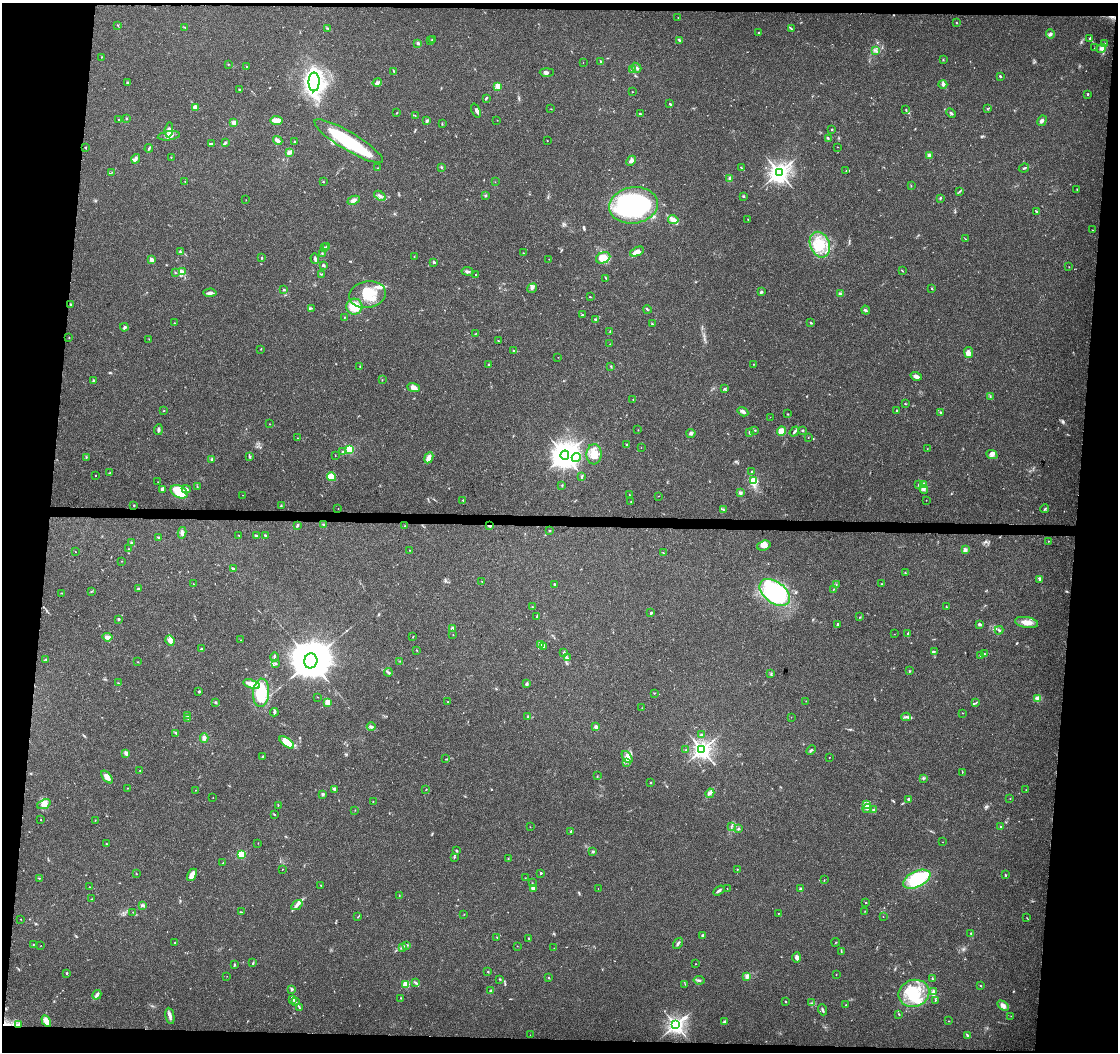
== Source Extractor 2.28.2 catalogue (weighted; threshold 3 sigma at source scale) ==
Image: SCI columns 1-4462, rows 229-4426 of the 4471 x 4709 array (HDU 1 of 3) = the unmasked area's bounding box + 8 px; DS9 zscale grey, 4 x 4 block average (1 PNG px = mean of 4 x 4 image px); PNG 1120 x 1054 px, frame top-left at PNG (2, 3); each listed source drawn as its Kron ellipse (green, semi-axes under 4 px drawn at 4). Shown black and unused: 11% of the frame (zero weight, under 3 of 4 exposures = <1% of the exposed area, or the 3 px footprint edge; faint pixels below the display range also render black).
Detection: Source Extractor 2.28.2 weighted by HDU 2 'WHT'. Background 0.0484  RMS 0.0039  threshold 0.0174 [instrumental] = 3 sigma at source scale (4.5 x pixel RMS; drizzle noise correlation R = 1.50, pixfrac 1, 0.0396/0.0396 arcsec/px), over >= 5 px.
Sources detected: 503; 2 too faint to see at this stretch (4 x 4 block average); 1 inside a brighter object's white glare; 1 cosmic-ray / hot-pixel residue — neither listed nor drawn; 12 coinciding with a brighter row at this scale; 33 inside a brighter listed object's ellipse — not listed separately; the other 454 listed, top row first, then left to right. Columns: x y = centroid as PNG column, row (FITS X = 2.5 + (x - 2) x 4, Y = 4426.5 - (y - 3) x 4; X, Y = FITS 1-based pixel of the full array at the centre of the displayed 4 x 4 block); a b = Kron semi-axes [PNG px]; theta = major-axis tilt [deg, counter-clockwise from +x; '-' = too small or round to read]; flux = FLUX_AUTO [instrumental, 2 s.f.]
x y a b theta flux
678 18 2 2 - 1
956 23 2 2 - 2
117 25 2 2 - 0.85
184 27 3 2 - 1
328 28 3 2 - 1.4
791 29 3 2 - 1.8
758 33 2 2 - 1.6
1050 34 4 3 - 5
1090 38 4 2 - 2.8
432 39 2 2 - 0.86
679 40 2 2 - 2.8
431 41 2 2 - 0.87
418 43 2 2 - 16
1104 44 3 2 - 2.4
1095 48 2 2 - 1.1
1101 49 5 4 - 7.3
876 50 2 2 - 2.2
101 57 2 2 - 0.52
943 59 2 2 - 0.88
600 61 3 2 - 2.2
583 62 2 2 - 0.45
228 64 2 2 - 1.3
247 67 2 2 - 3.1
636 68 5 2 - 4.6
632 70 3 3 - 2.7
394 72 3 2 - 1.4
547 72 7 3 -1 5.7
1000 76 2 2 - 3.7
127 82 3 2 - 2.2
314 82 9 5 90 300
377 82 5 3 - 4.6
943 84 4 4 - 5.2
498 86 2 2 - 86
239 90 3 2 - 2.4
632 92 2 2 - 0.69
1088 94 2 2 - 6.6
486 98 3 2 - 3.2
670 104 2 2 - 3
196 107 3 2 - 11
987 108 2 2 - 0.74
551 109 2 2 - 0.7
906 109 2 2 - 1.3
476 111 7 2 -67 5.1
396 113 2 2 - 1.1
951 113 5 2 - 3.7
640 114 2 2 - 2.2
415 116 2 2 - 0.93
126 118 2 2 - 2.2
119 120 4 2 - 2.3
277 120 6 3 -6 25
497 120 2 2 - 0.9
427 121 4 3 - 3.5
1042 121 5 3 - 4.9
234 123 3 3 - 11
442 124 2 2 - 0.89
832 129 2 2 - 6.2
169 130 8 4 86 9.7
169 136 11 4 7 13
828 139 2 2 - 1.7
547 140 2 2 - 0.76
278 141 5 2 - 11
294 141 2 2 - 1.5
349 141 39 9 -31 190
211 143 3 2 - 1.6
225 143 3 3 - 3.4
86 147 2 2 - 0.95
838 147 2 2 - 0.63
149 148 4 2 - 2.6
289 152 4 2 - 17
929 156 2 2 - 44
171 157 2 2 - 0.92
136 159 5 3 - 5
631 161 6 3 45 8.2
441 167 3 2 - 1.9
378 168 2 2 - 1.4
741 168 4 2 - 1.2
1024 168 5 2 - 3.3
846 171 2 2 - 1
112 172 3 2 - 1.4
779 172 3 3 - 1800
730 179 2 2 - 25
185 181 2 2 - 0.73
323 182 2 2 - 2.5
495 182 2 2 - 0.55
911 186 2 2 - 1
1077 189 3 2 - 1.2
959 192 3 2 - 1.3
380 196 6 3 -33 6.5
485 196 2 2 - 3
743 196 3 2 - 2.5
940 198 3 2 - 2.6
246 200 2 2 - 0.59
354 200 6 4 25 8.2
633 205 24 18 8 420
1037 212 3 2 - 2.3
748 219 2 2 - 1.1
673 220 5 3 - 6.9
1093 230 3 2 - 0.78
965 239 2 2 - 0.81
820 245 13 9 -67 55
327 246 2 2 - 1.8
324 247 3 2 - 1.4
180 252 4 2 - 2.2
637 252 7 3 25 17
322 253 2 2 - 1.3
523 253 2 2 - 1.1
414 256 2 2 - 0.68
261 258 3 2 - 1.9
603 258 7 5 23 31
315 259 5 3 - 3.8
549 259 2 2 - 0.57
152 260 2 2 - 33
434 262 2 2 - 4.5
323 265 3 2 - 3.8
1069 267 2 2 - 1
183 271 2 2 - 1.6
467 271 6 2 -8 4.2
902 271 3 2 - 1.3
175 272 2 2 - 1.1
321 274 2 2 - 0.99
475 275 2 2 - 1.9
606 278 3 2 - 1.7
532 288 5 2 - 3.8
932 289 2 2 - 1.6
284 290 2 2 - 11
761 292 4 2 - 3.3
210 293 6 3 3 7.3
840 294 3 2 - 3
367 295 18 13 9 64
590 297 3 2 - 1.3
70 304 2 2 - 5.2
354 307 8 8 - 44
311 308 2 2 - 1.8
647 310 4 2 - 1.8
866 310 5 2 - 3.2
582 315 3 2 - 2.2
344 318 3 2 - 1.1
596 320 3 2 - 1.2
174 323 2 2 - 0.9
811 323 3 2 - 2.3
652 324 4 2 - 2.2
124 327 4 3 - 4
610 332 3 2 - 1.4
475 333 2 2 - 0.93
69 337 2 2 - 0.77
149 339 2 2 - 1
498 341 2 2 - 1.3
610 344 2 2 - 0.48
261 349 3 2 - 1.1
513 350 2 2 - 1.3
969 352 5 3 - 12
558 357 2 2 - 0.58
754 364 2 2 - 1.5
489 365 2 2 - 6.5
360 366 2 2 - 1.1
610 366 2 2 - 0.89
916 376 5 3 - 12
93 380 3 2 - 2.2
382 380 2 2 - 0.99
414 387 6 4 -18 12
724 389 3 2 - 2.1
990 396 2 2 - 1.3
633 399 2 2 - 0.64
905 404 2 2 - 1.2
164 411 2 2 - 1
896 411 2 2 - 2.7
743 412 5 3 - 6.5
940 412 2 2 - 2.2
788 414 2 2 - 1.3
770 417 2 2 - 0.43
269 424 2 2 - 0.69
158 430 5 2 - 4.9
638 430 2 2 - 0.92
755 430 2 2 - 1.1
803 430 2 2 - 1.6
781 431 5 4 - 22
794 432 5 2 - 4.1
691 433 4 3 - 4.3
750 433 3 2 - 2.7
808 437 2 2 - 0.69
298 438 2 2 - 0.71
627 445 3 2 - 1.8
641 448 2 2 - 0.48
350 449 2 2 - 180
927 449 2 2 - 0.66
342 451 2 2 - 1.5
594 454 10 7 87 38
992 454 6 4 -24 7.8
565 455 4 4 - 2900
335 456 2 2 - 0.56
86 457 2 2 - 1.2
250 457 2 2 - 1.2
576 457 5 4 - 8.6
429 458 6 3 65 14
212 459 2 2 - 5
752 472 2 2 - 2
109 473 3 2 - 1.5
95 475 2 2 - 1.1
332 477 4 3 - 36
582 477 3 2 - 1.8
754 481 2 2 - 75
158 482 2 2 - 0.58
919 484 3 2 - 2.2
924 484 4 2 - 4.1
562 485 2 2 - 1.3
197 486 3 2 - 1.1
162 489 3 2 - 9.7
186 489 4 2 - 4.1
924 489 4 3 - 4.9
179 492 9 6 -27 39
740 493 3 2 - 2.3
242 495 2 2 - 0.57
629 495 2 2 - 1.2
658 496 2 2 - 0.63
463 500 2 2 - 1.6
926 500 2 2 - 0.65
631 502 3 2 - 1.2
134 505 2 2 - 2
281 506 3 2 - 1.4
338 508 2 2 - 0.61
1045 509 4 2 - 2.9
724 510 2 2 - 1.2
297 525 3 2 - 3.5
324 525 3 2 - 2
405 526 2 2 - 1.2
490 526 4 2 - 3.6
550 531 2 2 - 1.3
182 533 6 3 78 6.3
239 535 2 2 - 1.2
265 535 2 2 - 2.4
256 536 3 2 - 4.6
158 538 4 2 - 2.3
1048 541 2 2 - 1
132 542 2 2 - 1.6
764 546 7 5 18 13
129 549 2 2 - 0.83
410 550 2 2 - 1.1
965 550 2 2 - 33
75 552 2 2 - 0.85
663 553 3 2 - 1.1
122 561 2 2 - 0.88
233 569 3 3 - 2.9
905 573 2 2 - 1.3
1039 579 3 2 - 2.8
482 581 2 2 - 1.1
193 584 2 2 - 0.45
881 584 2 2 - 1.7
555 585 2 2 - 2
836 585 2 2 - 1.1
138 589 3 2 - 4.8
834 589 2 2 - 0.64
91 591 3 2 - 1.6
775 592 17 10 -37 250
62 593 2 2 - 1
532 607 2 2 - 1.2
946 607 3 2 - 1.8
651 613 3 2 - 3.3
537 617 3 2 - 2.2
860 617 2 2 - 0.85
119 619 2 2 - 3.3
1027 622 12 5 -9 21
838 624 2 2 - 3.3
980 624 4 2 - 2.8
452 628 3 2 - 4.2
999 630 4 2 - 3.4
908 633 2 2 - 1.5
453 634 2 2 - 0.89
894 634 2 2 - 0.37
107 637 5 3 - 12
413 637 3 2 - 1.1
241 640 2 2 - 0.53
170 641 5 3 - 15
541 644 3 3 - 4.4
544 647 2 2 - 1.3
201 649 2 2 - 2.6
416 650 3 2 - 0.94
934 652 4 3 - 2.9
564 653 3 2 - 2.6
984 654 3 2 - 2
980 656 2 2 - 0.88
274 657 4 2 - 4.2
567 658 2 2 - 1.7
46 659 3 2 - 2
311 661 7 6 - 12000
400 661 2 2 - 0.97
138 662 2 2 - 1
276 663 4 2 - 1.5
909 671 2 2 - 2.7
388 672 4 2 - 3.2
771 674 3 2 - 2.3
119 683 2 2 - 0.97
252 684 8 4 -17 21
527 684 3 2 - 5.2
199 691 4 2 - 2.4
261 693 14 8 86 110
654 693 3 2 - 1.4
318 697 2 2 - 0.71
1038 698 4 3 - 9.5
806 701 2 2 - 0.57
215 702 3 2 - 3
328 702 2 2 - 73
448 702 3 2 - 1.4
976 703 3 2 - 1.5
642 708 2 2 - 0.5
274 712 4 2 - 5.3
962 713 2 2 - 0.61
187 716 2 2 - 1
528 717 3 3 - 3.1
791 717 2 2 - 0.56
906 717 5 2 - 3.9
188 718 2 2 - 1.4
371 727 4 3 - 5.6
596 727 2 2 - 30
176 733 4 2 - 3.4
701 735 3 2 - 3.1
204 738 5 3 - 7.2
287 742 8 4 -38 33
686 750 2 2 - 1.7
702 750 3 3 - 1300
811 750 5 2 - 4.2
126 753 3 3 - 7.9
262 757 4 2 - 2.8
627 757 7 3 -51 9.6
829 757 2 2 - 0.67
446 759 3 2 - 1.7
626 762 2 2 - 1.9
140 771 2 2 - 1.1
962 772 2 2 - 1
597 776 2 2 - 1.1
107 777 7 4 -49 16
923 778 3 2 - 2.6
651 783 2 2 - 1.1
127 788 2 2 - 1.4
334 789 3 2 - 4.9
426 789 2 2 - 0.78
195 790 2 2 - 0.63
1026 790 2 2 - 0.6
710 793 5 3 - 5.4
323 794 3 2 - 3.3
213 797 2 2 - 0.66
909 799 2 2 - 8.3
1010 799 2 2 - 0.69
373 801 2 2 - 0.92
44 804 7 4 22 12
866 804 2 2 - 79
278 805 3 2 - 1.2
867 809 4 2 - 4.9
355 810 2 2 - 0.69
874 810 3 2 - 2.2
274 814 3 2 - 1.4
41 820 2 2 - 1
95 820 2 2 - 0.96
731 826 2 2 - 1.8
530 827 2 2 - 0.65
1000 827 2 2 - 1.1
738 829 3 2 - 1.7
571 831 3 2 - 2.8
942 842 2 2 - 0.45
106 843 3 2 - 0.9
258 843 2 2 - 0.61
456 851 3 2 - 2.6
593 851 3 2 - 2.1
241 854 2 2 - 160
454 857 2 2 - 1.5
508 859 2 2 - 0.75
223 863 3 2 - 1.4
282 869 2 2 - 0.57
737 869 2 2 - 1.3
541 873 2 2 - 5.3
137 874 2 2 - 0.61
192 875 7 3 62 27
1005 875 3 2 - 1.8
39 878 2 2 - 1.5
525 878 2 2 - 0.84
917 879 14 8 26 120
824 880 2 2 - 1
532 883 2 2 - 0.54
321 885 2 2 - 1.3
90 887 2 2 - 0.8
533 888 3 3 - 4
598 888 2 2 - 0.66
727 888 2 2 - 0.59
801 889 2 2 - 17
719 891 6 2 32 4.1
399 895 2 2 - 0.96
91 899 3 2 - 1.1
866 903 2 2 - 0.96
143 905 3 2 - 2.4
297 905 6 3 34 7.5
865 911 2 2 - 0.67
133 912 2 2 - 0.55
241 912 3 2 - 1.2
778 913 2 2 - 1.1
464 914 2 2 - 0.94
358 917 2 2 - 1
883 917 2 2 - 0.57
1027 918 2 2 - 0.84
20 919 2 2 - 0.78
971 934 2 2 - 2.2
702 935 3 2 - 3.5
497 937 2 2 - 1
529 938 2 2 - 1.7
836 942 4 2 - 1.1
175 943 2 2 - 0.95
678 943 6 2 55 5.1
33 945 3 2 - 1.2
41 945 2 2 - 0.45
406 945 3 2 - 2.1
517 946 2 2 - 0.73
402 947 2 2 - 1.3
554 948 2 2 - 0.55
841 951 4 2 - 1.8
797 958 5 3 - 5.4
253 963 3 2 - 2.4
696 964 2 2 - 1
234 965 4 2 - 2.3
488 972 2 2 - 1.3
66 973 2 2 - 2.5
836 975 2 2 - 0.82
227 976 2 2 - 0.41
747 976 2 2 - 55
549 978 2 2 - 1.2
500 979 2 2 - 1.5
932 979 3 2 - 1.9
699 980 5 2 - 4.2
416 983 3 2 - 2.8
406 984 2 2 - 110
685 984 2 2 - 0.84
980 985 2 2 - 1.3
292 989 3 2 - 2.8
491 990 2 2 - 1.7
934 992 4 3 - 5.4
914 993 16 13 19 73
97 995 5 3 - 6.9
401 998 2 2 - 0.78
293 999 4 2 - 3.6
935 1000 3 2 - 1.3
295 1002 3 2 - 2.5
785 1002 2 2 - 2.5
812 1003 2 2 - 2
846 1005 2 2 - 1.2
1003 1006 6 3 -33 8.4
300 1008 4 2 - 2.9
822 1010 6 2 -69 3.7
899 1014 2 2 - 1.8
170 1016 8 3 -80 7.5
1011 1016 2 2 - 0.54
46 1021 6 3 -60 27
948 1021 2 2 - 0.9
724 1022 2 2 - 3.5
19 1025 3 2 - 2.1
676 1025 3 2 - 1200
530 1035 2 2 - 0.4
967 1035 4 2 - 2.5
Overlapping masked pixels (flux is a lower limit): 2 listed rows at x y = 490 526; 19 1025
Diffuse or blended objects may show on this block-average render without a row.